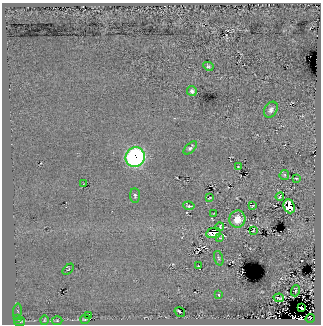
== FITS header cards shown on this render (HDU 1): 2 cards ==
NAXIS1  =                  319
NAXIS2  =                  322

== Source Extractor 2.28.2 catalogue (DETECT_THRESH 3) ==
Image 319 x 322 px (HDU 1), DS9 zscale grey, 1 PNG px = 1 image px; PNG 323 x 326 px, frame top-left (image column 1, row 322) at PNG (2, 3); each listed source drawn as its Kron ellipse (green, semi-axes under 4 px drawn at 4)
Background 122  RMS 32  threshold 95.2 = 3 sigma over >= 5 px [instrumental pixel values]
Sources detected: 39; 2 with non-positive FLUX_AUTO (blend fragments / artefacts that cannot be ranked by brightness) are neither listed nor drawn; the other 37 listed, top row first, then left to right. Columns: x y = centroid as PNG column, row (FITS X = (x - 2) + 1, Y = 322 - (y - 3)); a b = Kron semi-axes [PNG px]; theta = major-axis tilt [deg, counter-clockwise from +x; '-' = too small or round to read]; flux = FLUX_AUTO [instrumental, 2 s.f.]
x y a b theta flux
208 66 5 4 - 3400
192 91 5 5 - 5200
271 110 8 6 58 7800
190 148 8 4 45 4500
135 157 10 9 - 640000
238 167 3 3 - 2200
284 175 5 4 - 2200
296 178 3 2 - 2800
84 184 3 2 - 1900
135 196 7 5 -87 3700
280 197 4 2 - 2800
210 198 3 2 - 1700
189 206 5 3 - 3000
252 206 3 2 - 1600
289 206 7 5 -67 37000
214 213 4 2 - 2100
237 219 8 8 - 30000
220 227 4 2 - 2800
253 230 3 2 - 1500
213 233 7 5 9 18000
220 238 3 2 - 2800
219 258 7 3 -72 2800
198 266 2 2 - 1200
68 269 7 2 44 2000
295 291 5 3 - 1600
219 295 3 3 - 3300
279 298 5 2 - 2400
302 308 4 2 - 56000
17 312 8 3 85 2900
180 312 5 2 - 2200
89 315 4 2 - 1900
18 318 3 2 - 2300
310 318 5 3 - 4900
85 319 5 2 - 1100
44 320 5 3 - 1800
57 320 5 3 - 2100
19 321 5 4 - 3400
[2 non-positive-flux detections neither listed nor drawn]